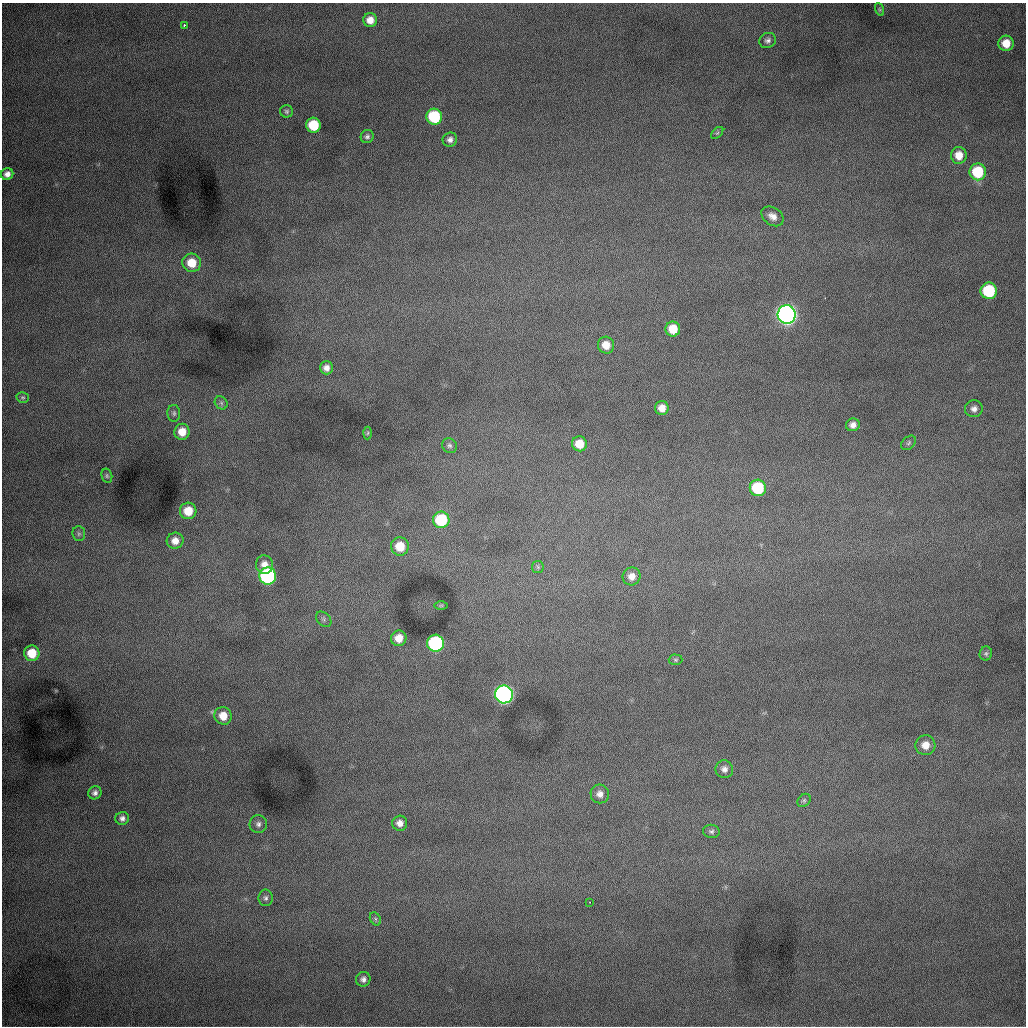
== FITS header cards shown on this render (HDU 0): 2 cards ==
NAXIS1  =                 1024 /fastest changing axis
NAXIS2  =                 1024 /next to fastest changing axis

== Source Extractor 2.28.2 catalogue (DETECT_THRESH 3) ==
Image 1024 x 1024 px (HDU 0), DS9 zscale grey, 1 PNG px = 1 image px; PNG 1028 x 1028 px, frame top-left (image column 1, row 1024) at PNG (2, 3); each listed source drawn as its Kron ellipse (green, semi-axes under 4 px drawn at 4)
Background 992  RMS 13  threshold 37.5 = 3 sigma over >= 5 px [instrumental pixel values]
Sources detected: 65; all 65 listed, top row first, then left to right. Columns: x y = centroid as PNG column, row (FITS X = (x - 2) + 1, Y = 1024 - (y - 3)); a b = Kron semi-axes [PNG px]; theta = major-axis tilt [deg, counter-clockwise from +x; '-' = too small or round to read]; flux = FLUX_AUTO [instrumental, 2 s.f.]
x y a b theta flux
879 9 6 4 -71 1200
370 20 7 7 - 8500
184 25 3 2 - 1100
768 40 9 7 24 3100
1006 43 8 7 - 12000
286 111 6 6 - 1700
434 117 8 8 - 59000
313 125 7 7 - 33000
717 133 7 4 44 1400
367 137 7 6 - 2300
450 140 7 7 - 3700
959 155 8 8 - 11000
978 172 8 8 - 41000
7 174 6 6 - 4700
772 216 12 8 -35 6200
192 263 9 9 - 18000
989 291 8 8 - 59000
787 314 9 9 - 730000
673 329 7 7 - 18000
606 345 8 8 - 10000
326 368 6 6 - 4900
23 397 6 5 - 1400
221 403 7 6 - 2000
662 408 7 6 - 8100
974 409 9 8 - 4200
174 413 8 6 -87 2300
853 425 7 6 - 4700
182 432 8 7 - 12000
368 433 6 4 87 1100
909 443 8 5 43 1800
579 444 7 7 - 14000
449 446 8 7 - 2300
107 476 7 5 -76 1500
758 488 8 8 - 50000
188 511 8 8 - 16000
441 520 8 8 - 52000
79 534 7 6 - 2200
175 541 8 8 - 7600
400 546 9 9 - 19000
264 564 9 8 - 6700
538 567 6 5 - 1600
268 576 8 8 - 190000
632 576 9 8 - 6900
441 605 7 4 1 1100
324 619 9 6 -42 2200
399 638 8 7 - 9800
436 643 8 8 - 150000
32 653 8 7 - 20000
986 654 7 6 - 1800
676 660 7 5 -1 1500
504 694 9 9 - 450000
223 716 9 8 - 12000
925 745 10 10 - 9300
724 769 9 8 - 4400
95 793 7 6 - 3000
600 794 9 9 - 5500
804 800 7 5 44 1800
122 818 7 6 - 3300
400 823 7 7 - 5600
258 824 9 8 - 3600
711 831 8 6 -6 2300
266 898 8 7 - 2600
590 902 2 2 - 520
375 919 7 5 -61 1800
363 979 7 7 - 3500